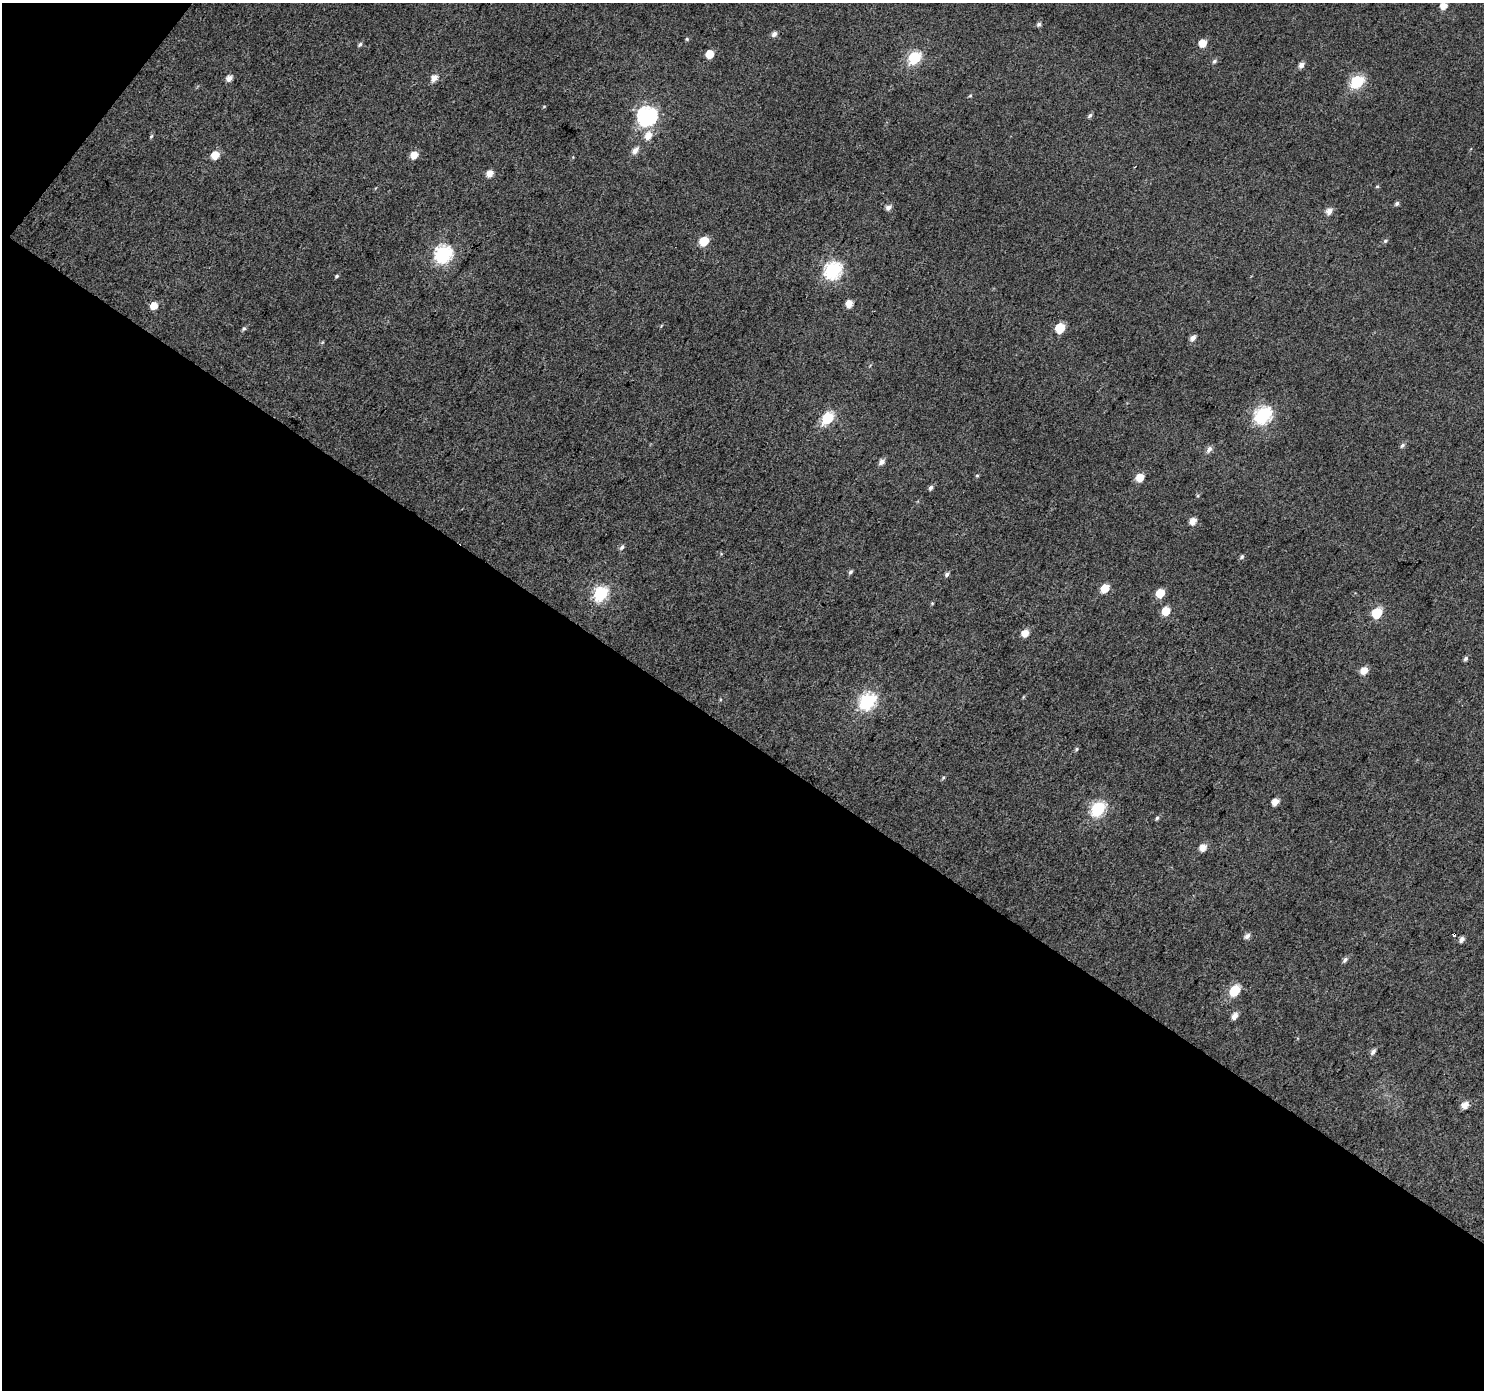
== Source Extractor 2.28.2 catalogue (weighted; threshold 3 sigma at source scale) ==
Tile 3 of 2 x 2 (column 1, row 2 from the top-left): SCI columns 3-1484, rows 116-1503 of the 2968 x 2988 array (HDU 1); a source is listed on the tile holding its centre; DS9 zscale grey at full resolution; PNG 1486 x 1392 px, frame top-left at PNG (2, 3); no overlay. Shown black and unused: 48% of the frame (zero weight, under 3 of 4 exposures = <1% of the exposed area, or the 3 px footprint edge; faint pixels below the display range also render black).
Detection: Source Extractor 2.28.2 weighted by HDU 2 'WHT'; one run over the whole footprint, this tile lists its part. Background 0.016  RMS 0.011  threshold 0.0503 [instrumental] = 3 sigma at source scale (4.5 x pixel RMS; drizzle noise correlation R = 1.50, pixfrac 1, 0.0396/0.0396 arcsec/px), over >= 5 px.
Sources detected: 74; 1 cosmic-ray / hot-pixel residue — not listed; the other 73 listed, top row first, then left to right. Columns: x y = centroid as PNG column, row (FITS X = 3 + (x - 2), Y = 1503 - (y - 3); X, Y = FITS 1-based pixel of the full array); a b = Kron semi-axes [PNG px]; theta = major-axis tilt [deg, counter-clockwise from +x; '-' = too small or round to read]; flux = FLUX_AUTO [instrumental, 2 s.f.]
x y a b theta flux
1443 6 6 6 - 12
1039 24 6 5 - 2.7
774 34 6 5 - 4.3
687 39 5 5 - 1.5
1202 43 6 6 - 15
360 44 7 5 50 2.3
710 54 6 5 - 19
914 57 7 6 - 110
1214 61 7 5 49 2.7
1301 65 6 5 - 5.9
229 78 6 5 - 7
434 78 7 6 - 8.5
1357 81 7 6 - 110
970 96 6 3 20 1.3
544 106 5 3 - 0.98
1090 115 6 5 - 2.6
647 116 8 8 - 370
151 136 5 3 - 1.2
648 136 10 8 69 12
635 151 9 6 52 7.1
215 155 7 6 - 17
414 155 6 6 - 13
490 173 6 5 - 10
1377 186 5 3 - 1.3
1397 203 6 5 - 2.7
888 207 6 5 - 5.5
1329 211 7 6 - 8.5
704 241 6 6 - 28
1385 241 6 5 - 2
444 253 8 7 - 230
833 270 8 7 - 240
336 276 6 4 41 1.7
849 304 6 5 - 13
154 306 6 5 - 14
1060 328 6 6 - 42
244 329 6 5 - 2.1
1193 338 7 5 50 6
1263 415 8 7 - 230
828 418 7 6 - 87
1402 445 8 5 45 2.7
1209 449 9 6 58 5.2
882 462 7 6 - 5.1
977 475 5 3 - 1.3
1140 477 6 6 - 18
931 488 6 5 - 2.9
1193 521 6 6 - 9.8
622 547 8 5 57 3
1242 557 6 5 - 2.3
851 572 6 5 - 2.2
947 574 6 5 - 2.8
1105 588 7 5 44 20
601 593 7 6 - 160
1160 593 6 6 - 23
1166 611 6 6 - 21
1377 613 7 6 - 47
1025 633 6 6 - 13
1466 658 6 5 - 2.9
1364 670 7 6 - 12
1023 697 6 3 71 1.1
868 700 8 7 - 210
1077 749 6 4 25 1.7
943 778 6 4 66 1.6
1275 802 5 5 - 11
1098 808 7 6 - 160
1157 818 6 4 73 1.9
1203 847 6 6 - 11
1247 936 7 6 - 4.7
1462 939 6 5 - 5
1345 960 7 5 52 3.1
1235 990 7 6 - 52
1235 1016 7 5 59 8.2
1373 1051 8 5 55 4
1465 1105 7 6 - 10
Isophote crosses this tile's border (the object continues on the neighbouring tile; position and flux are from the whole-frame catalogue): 1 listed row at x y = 1443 6